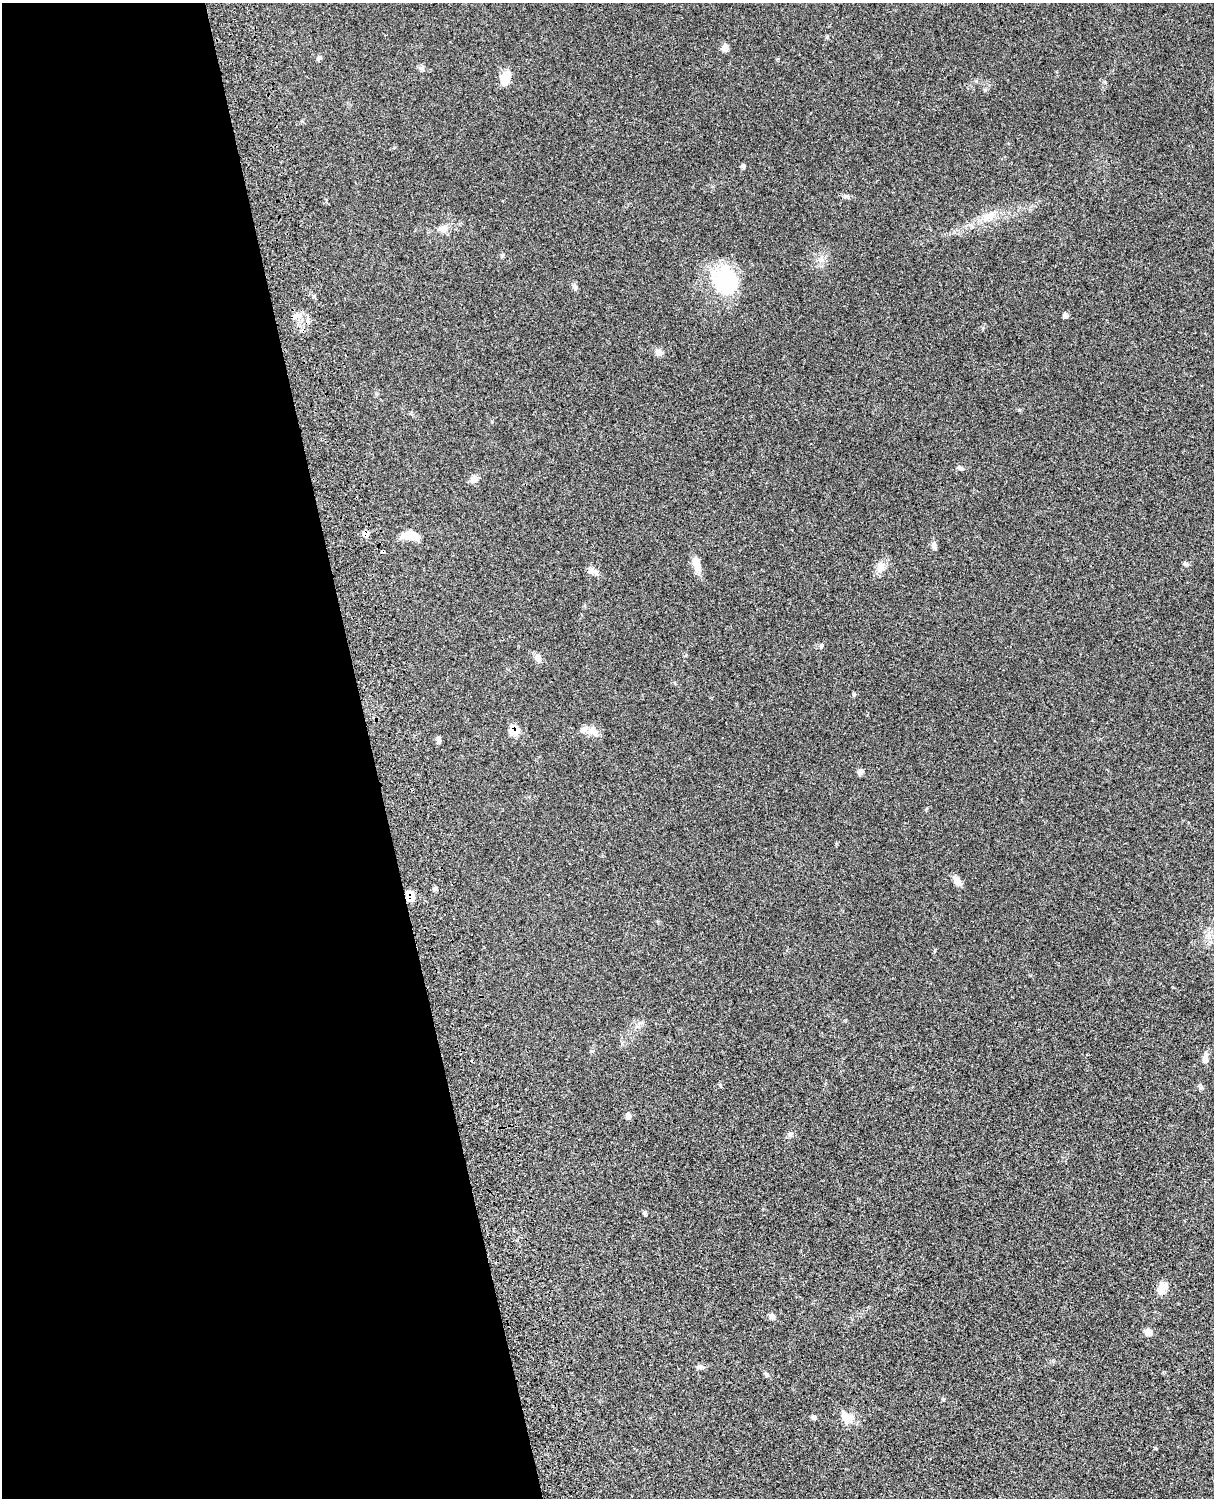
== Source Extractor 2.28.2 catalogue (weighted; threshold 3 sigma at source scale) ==
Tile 5 of 4 x 3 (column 1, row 2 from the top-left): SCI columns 123-1334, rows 1772-3267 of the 5092 x 4924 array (HDU 1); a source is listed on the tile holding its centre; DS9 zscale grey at full resolution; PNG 1216 x 1500 px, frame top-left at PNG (2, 3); no overlay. Shown black and unused: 31% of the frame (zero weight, under 3 of 4 exposures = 6% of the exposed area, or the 3 px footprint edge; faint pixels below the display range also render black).
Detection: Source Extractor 2.28.2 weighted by HDU 2 'WHT'; one run over the whole footprint, this tile lists its part. Background 0.0791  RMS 0.0058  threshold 0.026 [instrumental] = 3 sigma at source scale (4.5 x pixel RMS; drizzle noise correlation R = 1.50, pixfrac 1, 0.05/0.05 arcsec/px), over >= 5 px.
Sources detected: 40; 1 inside a brighter listed object's ellipse — not listed separately; the other 39 listed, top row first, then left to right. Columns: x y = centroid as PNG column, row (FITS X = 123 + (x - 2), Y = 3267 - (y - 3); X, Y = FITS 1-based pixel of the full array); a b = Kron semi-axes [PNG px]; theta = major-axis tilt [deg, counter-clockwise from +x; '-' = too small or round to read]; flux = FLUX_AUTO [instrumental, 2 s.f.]
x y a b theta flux
725 48 8 7 - 3.2
421 68 7 4 2 1.2
505 78 15 10 72 9.4
743 166 6 4 -82 1.1
988 217 22 10 28 8.1
443 228 14 9 19 3.7
726 281 35 28 -70 39
575 287 9 4 82 1.2
1065 316 7 5 -38 1.4
659 352 10 8 -8 2.5
960 468 9 5 -24 1.2
474 479 10 8 21 3.2
365 533 9 6 -18 2.4
410 535 22 11 -9 6.9
934 545 11 6 -78 1.9
696 564 20 9 -72 5.5
1185 564 8 5 7 1.1
880 567 15 10 64 4.3
592 570 10 6 -49 2.3
821 646 6 5 - 0.85
538 658 10 7 -74 3.3
854 695 6 5 - 0.73
514 731 8 7 - 12
592 731 15 10 -15 4.8
439 739 8 5 -76 1.6
860 772 7 6 - 1.8
957 881 13 7 -57 3.5
436 889 7 5 40 1.1
410 896 9 9 - 6.5
1205 1058 15 7 78 2.8
628 1116 7 7 - 2.1
790 1134 7 6 - 1.4
1162 1288 17 11 63 5.5
772 1316 7 7 - 1.7
1148 1332 8 7 - 3.8
700 1367 10 6 3 1.6
766 1374 7 5 -55 1.1
814 1417 7 5 -37 1.1
847 1417 21 13 -28 7
Overlapping masked pixels (flux is a lower limit): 3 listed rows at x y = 365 533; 514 731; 410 896
Unlisted compact peaks at least as high as the median listed source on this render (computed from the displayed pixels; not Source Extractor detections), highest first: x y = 827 37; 1155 1448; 645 1212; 1200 1088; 591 1051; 318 59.